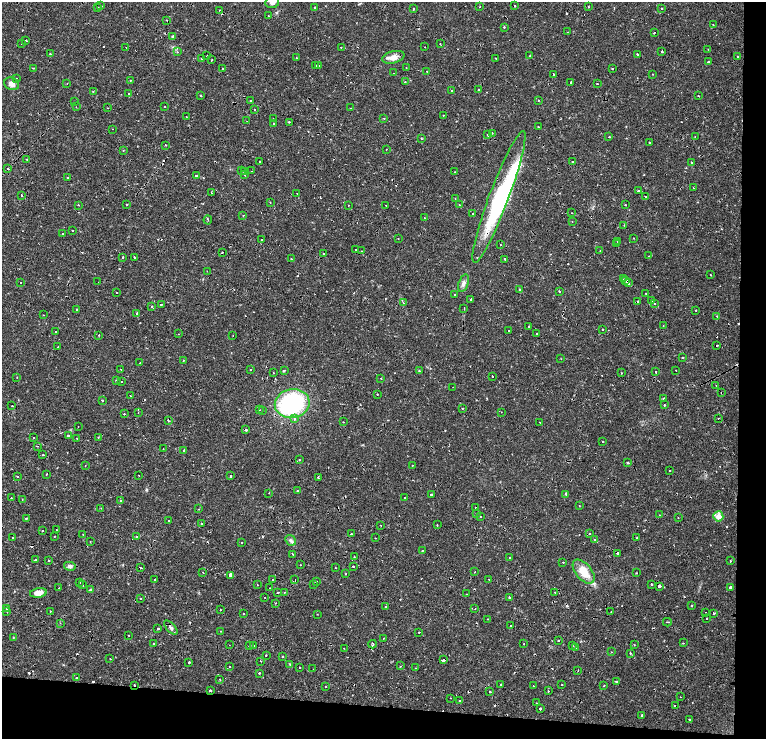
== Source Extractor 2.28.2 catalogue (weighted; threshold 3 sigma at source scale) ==
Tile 12 of 4 x 3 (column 4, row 3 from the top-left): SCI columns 4869-6396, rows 134-1607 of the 6634 x 4695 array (HDU 1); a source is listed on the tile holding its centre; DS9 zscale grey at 2 x 2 block average (1 PNG px = mean of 2 x 2 image px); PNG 768 x 741 px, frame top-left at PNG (2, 2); each listed source drawn as its Kron ellipse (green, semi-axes under 4 px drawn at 4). Shown black and unused: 9% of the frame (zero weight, under 2 of 4 exposures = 5% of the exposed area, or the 3 px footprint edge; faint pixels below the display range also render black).
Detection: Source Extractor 2.28.2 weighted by HDU 2 'WHT'; one run over the whole footprint, this tile lists its part. Background 0.0253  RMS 0.0041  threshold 0.0185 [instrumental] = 3 sigma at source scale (4.5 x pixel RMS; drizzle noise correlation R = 1.50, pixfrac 1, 0.0396/0.0396 arcsec/px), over >= 5 px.
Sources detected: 450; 2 inside a brighter object's white glare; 58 cosmic-ray / hot-pixel residue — neither listed nor drawn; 4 inside a brighter listed object's ellipse — not listed separately; the other 386 listed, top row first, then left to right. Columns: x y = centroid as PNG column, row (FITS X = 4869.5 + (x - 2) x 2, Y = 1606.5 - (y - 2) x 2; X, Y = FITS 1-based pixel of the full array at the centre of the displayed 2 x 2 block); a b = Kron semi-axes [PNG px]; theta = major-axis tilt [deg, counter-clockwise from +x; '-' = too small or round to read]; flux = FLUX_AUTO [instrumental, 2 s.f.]
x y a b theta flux
272 2 7 5 10 3.9
101 6 2 2 - 0.79
515 6 2 2 - 0.74
588 6 3 2 - 0.39
98 7 2 2 - 1.3
480 7 2 2 - 0.86
315 8 2 2 - 1.3
662 8 2 2 - 2.1
413 9 2 2 - 1.2
220 10 2 2 - 0.54
268 16 2 2 - 1.3
167 20 3 2 - 1.1
713 25 2 2 - 0.76
504 27 2 2 - 2.1
567 32 2 2 - 0.3
654 32 3 2 - 0.47
173 36 2 2 - 6
26 40 2 2 - 2.5
22 43 2 2 - 1.5
440 44 2 2 - 0.8
126 47 2 2 - 0.34
341 47 2 2 - 0.36
425 47 2 2 - 0.36
708 49 2 2 - 0.3
662 51 2 2 - 2.9
177 52 2 2 - 1.7
50 53 2 2 - 3
638 54 3 2 - 3.2
530 55 2 2 - 0.92
207 56 2 2 - 0.79
737 56 2 2 - 0.99
393 57 11 6 14 7.6
296 58 2 2 - 0.4
496 58 2 2 - 3.7
202 59 2 2 - 3.7
211 60 2 2 - 0.82
708 62 2 2 - 3
315 65 2 2 - 1.9
319 66 2 2 - 2.2
406 67 2 2 - 0.42
34 68 3 2 - 0.59
613 68 2 2 - 0.83
223 69 2 2 - 3.4
426 71 2 2 - 1.7
394 73 2 2 - 0.59
553 74 2 2 - 0.98
653 74 2 2 - 0.59
16 78 2 2 - 0.64
130 80 2 2 - 1.4
405 82 2 2 - 0.7
571 82 2 2 - 8.4
67 83 2 2 - 0.69
12 84 7 6 - 5.3
597 84 2 2 - 1.5
479 89 2 2 - 2.6
93 91 2 2 - 0.93
452 91 2 2 - 3
129 93 2 2 - 2.1
201 95 2 2 - 0.7
699 96 2 2 - 0.59
538 100 2 2 - 0.67
250 101 2 2 - 3.3
74 102 2 2 - 1.7
76 107 2 2 - 0.29
165 107 2 2 - 1.4
108 108 2 2 - 0.55
350 108 2 2 - 1.2
255 109 2 2 - 0.73
443 115 2 2 - 1.2
186 116 2 2 - 0.38
273 118 2 2 - 1.3
384 118 3 2 - 0.64
247 121 2 2 - 0.34
289 122 2 2 - 0.75
274 124 2 2 - 1.1
538 127 2 2 - 0.91
112 129 2 2 - 0.35
492 133 2 2 - 0.37
488 135 2 2 - 4.1
609 137 2 2 - 2.2
695 137 2 2 - 1.2
421 138 2 2 - 1.3
649 142 2 2 - 1.5
165 145 2 2 - 1
386 150 2 2 - 0.59
123 151 2 2 - 0.58
27 159 2 2 - 2
259 161 2 2 - 2.3
572 162 2 2 - 1
691 162 2 2 - 0.76
8 169 2 2 - 3.5
242 171 2 2 - 0.73
244 171 2 2 - 2.7
252 171 2 2 - 0.5
455 172 2 2 - 1.5
245 175 2 2 - 0.53
196 176 2 2 - 5.7
68 178 2 2 - 0.86
693 188 2 2 - 1.7
638 191 2 2 - 2.9
212 193 2 2 - 2.4
297 194 2 2 - 0.41
21 195 2 2 - 2
499 197 70 10 69 93
645 197 2 2 - 1.6
455 199 2 2 - 0.33
270 202 2 2 - 0.47
127 204 2 2 - 0.66
78 205 2 2 - 4.2
348 205 2 2 - 0.34
386 205 2 2 - 2.7
459 205 2 2 - 1.1
625 205 2 2 - 0.6
572 213 2 2 - 0.45
473 214 2 2 - 2.5
243 215 2 2 - 0.5
424 218 2 2 - 1.1
208 220 4 2 - 1.2
572 222 2 2 - 0.54
624 225 3 3 - 1
72 231 2 2 - 2.3
62 234 3 2 - 0.43
398 238 2 2 - 1
634 238 2 2 - 0.57
261 239 2 2 - 1.2
617 241 2 2 - 0.9
616 243 2 2 - 0.63
500 245 2 2 - 0.38
356 250 2 2 - 2.4
600 250 2 2 - 5.3
362 251 2 2 - 0.55
222 252 2 2 - 0.84
324 254 2 2 - 1.1
649 256 2 2 - 0.38
123 257 2 2 - 1.7
134 257 2 2 - 1.6
291 259 2 2 - 1.4
505 259 2 2 - 1.9
207 271 2 2 - 0.43
711 275 2 2 - 1.2
623 279 2 2 - 0.59
626 281 3 2 - 4.9
21 282 2 2 - 0.99
98 282 2 2 - 0.47
463 283 9 5 70 3.8
628 283 4 2 - 2.1
519 289 2 2 - 3.9
559 291 2 2 - 1.4
117 292 2 2 - 1.4
646 293 2 2 - 1.4
454 294 2 2 - 1
471 300 3 2 - 0.84
651 300 2 2 - 0.99
637 301 2 2 - 4.9
403 303 3 2 - 0.72
161 304 2 2 - 1
654 304 2 2 - 1.7
152 306 3 2 - 2
464 308 3 2 - 0.98
76 309 2 2 - 1.5
696 310 2 2 - 0.92
137 313 3 2 - 1.2
43 315 2 2 - 1
717 316 2 2 - 0.86
663 325 2 2 - 0.46
529 327 2 2 - 3.4
603 329 2 2 - 4.6
509 331 2 2 - 3.5
56 332 2 2 - 0.38
179 334 2 2 - 0.6
537 334 2 2 - 0.57
99 335 2 2 - 1.2
233 335 2 2 - 0.51
717 345 2 2 - 2.8
58 347 2 2 - 0.74
683 357 3 2 - 0.62
561 359 2 2 - 0.4
183 360 2 2 - 0.47
140 363 2 2 - 2.4
121 369 2 2 - 1.9
250 370 2 2 - 1.6
676 370 2 2 - 0.56
284 371 3 2 - 0.79
419 371 3 3 - 0.65
656 372 2 2 - 2.2
273 373 2 2 - 0.7
621 373 2 2 - 1.1
492 376 2 2 - 2.1
17 377 2 2 - 0.82
381 378 2 2 - 2.1
116 381 2 2 - 12
121 381 2 2 - 1.5
716 385 2 2 - 1.4
453 387 2 2 - 0.47
721 393 2 2 - 1.6
377 394 2 2 - 0.57
130 396 2 2 - 2.2
664 398 2 2 - 1
102 400 2 2 - 1.3
292 403 17 14 12 110
664 405 2 2 - 1.7
12 406 2 2 - 2
462 408 3 2 - 0.58
260 410 2 2 - 0.43
263 411 2 2 - 0.37
138 412 2 2 - 0.58
501 412 2 2 - 0.74
124 414 2 2 - 1.2
718 418 2 2 - 3.8
294 419 2 2 - 1.8
168 420 3 2 - 1.6
343 422 2 2 - 0.49
540 422 3 2 - 0.57
78 426 2 2 - 0.33
246 430 2 2 - 2.8
68 436 2 2 - 6.2
33 437 2 2 - 0.76
98 437 2 2 - 3.1
77 438 2 2 - 1.1
603 441 2 2 - 2.9
37 446 3 2 - 0.44
163 449 2 2 - 0.38
184 450 2 2 - 0.88
43 455 2 2 - 1.7
299 460 2 2 - 0.93
628 462 2 2 - 1.3
412 465 2 2 - 0.5
85 466 2 2 - 0.63
670 471 2 2 - 0.76
46 474 2 2 - 0.55
139 475 2 2 - 0.89
231 476 2 2 - 14
18 477 2 2 - 0.61
318 477 3 2 - 0.93
297 491 2 2 - 0.73
269 493 2 2 - 0.38
431 494 2 2 - 7.8
566 494 3 2 - 2.4
11 498 2 2 - 0.38
405 498 2 2 - 1.9
22 499 2 2 - 0.56
120 501 2 2 - 2.1
579 505 2 2 - 1.3
476 507 2 2 - 3.1
101 508 2 2 - 0.64
199 509 2 2 - 0.46
477 514 2 2 - 0.78
659 515 2 2 - 0.35
480 516 2 2 - 0.49
718 516 5 5 - 9.2
26 518 2 2 - 2
678 518 2 2 - 0.39
168 520 2 2 - 0.49
201 523 2 2 - 1.5
381 525 2 2 - 0.7
437 525 2 2 - 1.3
42 530 2 2 - 1.3
56 530 2 2 - 2.2
83 534 2 2 - 0.57
351 534 2 2 - 1.1
590 534 2 2 - 2.5
54 536 2 2 - 0.83
13 537 2 2 - 1.6
136 537 2 2 - 5.5
637 537 2 2 - 1.5
375 538 2 2 - 0.47
595 539 2 2 - 1.5
290 540 6 4 -43 2.6
90 542 2 2 - 1.9
242 542 2 2 - 0.94
422 550 2 2 - 0.87
617 553 2 2 - 4.5
293 554 2 2 - 0.49
354 557 2 2 - 1
510 557 2 2 - 0.91
35 560 2 2 - 5.9
49 560 2 2 - 2.7
730 561 2 2 - 1.7
563 562 2 2 - 0.81
300 565 2 2 - 0.76
70 566 6 4 -11 3.2
353 566 2 2 - 2.5
140 568 3 2 - 3
335 568 2 2 - 0.34
475 572 2 2 - 0.77
584 572 14 8 -49 17
203 573 2 2 - 0.72
636 573 2 2 - 0.62
346 574 2 2 - 0.8
230 575 2 2 - 95
155 579 2 2 - 2.2
273 579 2 2 - 1.1
489 579 2 2 - 1.4
295 580 2 2 - 2.1
317 581 2 2 - 0.59
79 583 2 2 - 2.6
82 585 2 2 - 2.1
257 585 2 2 - 0.39
313 585 2 2 - 0.48
652 585 2 2 - 3
659 586 2 2 - 10
730 587 2 2 - 2.8
59 588 2 2 - 0.6
270 588 2 2 - 0.46
90 590 4 3 - 1.2
278 592 3 2 - 1.7
284 592 2 2 - 0.5
555 592 2 2 - 1.2
38 593 8 5 9 8.2
466 594 2 2 - 0.55
509 597 2 2 - 5.6
140 598 2 2 - 0.45
265 598 2 2 - 1.3
275 603 2 2 - 0.45
691 606 2 2 - 1
386 607 2 2 - 4.2
7 609 2 2 - 0.65
475 609 2 2 - 0.49
220 610 2 2 - 1.2
51 611 2 2 - 1
7 612 3 2 - 0.58
611 612 2 2 - 0.42
705 612 2 2 - 0.43
714 613 2 2 - 5.7
243 614 2 2 - 2.2
317 614 2 2 - 0.47
706 618 2 2 - 1.5
488 619 2 2 - 0.69
667 622 4 2 - 0.77
60 623 2 2 - 0.44
511 626 2 2 - 6.4
171 627 9 4 -47 2.9
158 629 2 2 - 1.7
221 631 2 2 - 0.42
419 632 2 2 - 1.4
128 635 2 2 - 0.86
13 637 2 2 - 0.54
383 638 2 2 - 0.5
558 640 2 2 - 1.9
683 643 2 2 - 1.3
154 644 2 2 - 3.6
373 644 4 2 - 2.4
524 644 2 2 - 0.41
229 645 2 2 - 0.36
249 645 2 2 - 1.8
254 645 2 2 - 1.9
634 645 2 2 - 0.44
573 646 2 2 - 1.3
344 648 2 2 - 0.6
576 648 2 2 - 0.89
612 652 2 2 - 0.92
630 653 2 2 - 1.5
266 656 2 2 - 3.4
283 657 2 2 - 2
110 659 2 2 - 1.1
443 660 3 2 - 8.4
261 661 2 2 - 0.59
189 662 2 2 - 30
290 664 3 3 - 0.9
230 666 2 2 - 3.5
400 666 2 2 - 0.68
300 667 2 2 - 1.7
416 668 2 2 - 0.53
313 669 2 2 - 0.33
578 670 2 2 - 1.9
259 673 2 2 - 2.5
77 678 2 2 - 4
220 679 2 2 - 0.43
616 681 2 2 - 2.5
501 684 2 2 - 0.99
134 685 2 2 - 2.2
562 685 2 2 - 0.9
325 686 2 2 - 4
533 686 2 2 - 1
604 686 2 2 - 0.44
210 690 2 2 - 2
548 691 2 2 - 0.83
490 692 2 2 - 2.9
680 697 2 2 - 0.31
451 698 2 2 - 0.31
460 701 2 2 - 1
537 703 2 2 - 0.45
675 706 3 2 - 1.3
540 709 2 2 - 3.8
642 715 2 2 - 4.1
689 719 2 2 - 2.3
Overlapping masked pixels (flux is a lower limit): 16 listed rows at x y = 167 20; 8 169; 244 171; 196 176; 626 281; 628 283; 637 301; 721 393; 168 420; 246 430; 476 507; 718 516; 617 553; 443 660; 134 685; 675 706
Isophote crosses this tile's border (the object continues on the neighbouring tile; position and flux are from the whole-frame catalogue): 1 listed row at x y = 272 2
Diffuse or blended objects may show on this block-average render without a row.